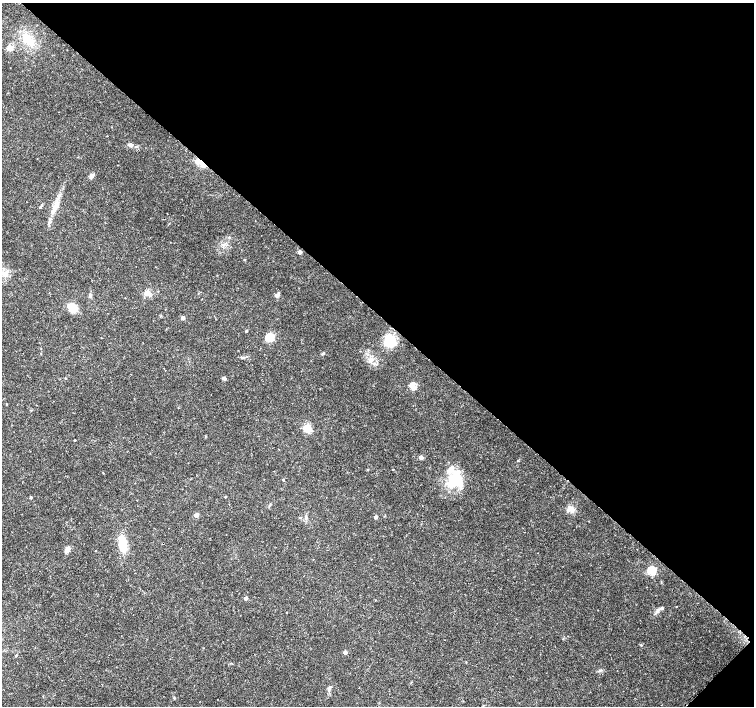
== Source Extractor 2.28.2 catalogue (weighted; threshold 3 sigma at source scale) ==
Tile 8 of 4 x 4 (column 4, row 2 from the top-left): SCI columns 4518-6021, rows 2982-4388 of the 6030 x 6030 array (HDU 1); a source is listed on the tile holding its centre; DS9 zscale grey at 2 x 2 block average (1 PNG px = mean of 2 x 2 image px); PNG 756 x 708 px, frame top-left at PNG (2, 3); no overlay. Shown black and unused: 45% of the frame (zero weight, under 3 of 4 exposures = <1% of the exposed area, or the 3 px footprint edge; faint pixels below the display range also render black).
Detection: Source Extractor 2.28.2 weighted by HDU 2 'WHT'; one run over the whole footprint, this tile lists its part. Background 0.0237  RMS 0.0019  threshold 0.00866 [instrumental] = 3 sigma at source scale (4.5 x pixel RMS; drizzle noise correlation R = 1.50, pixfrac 1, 0.0396/0.0396 arcsec/px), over >= 5 px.
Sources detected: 51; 1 inside a brighter object's white glare — not listed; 3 inside a brighter listed object's ellipse — not listed separately; the other 47 listed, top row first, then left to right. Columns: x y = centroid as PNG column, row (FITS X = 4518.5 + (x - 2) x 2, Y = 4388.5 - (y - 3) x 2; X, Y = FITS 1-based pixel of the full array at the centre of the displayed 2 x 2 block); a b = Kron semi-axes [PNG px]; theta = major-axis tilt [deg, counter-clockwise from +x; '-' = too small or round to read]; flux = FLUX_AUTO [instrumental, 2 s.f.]
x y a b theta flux
27 38 15 11 -55 7.4
9 45 5 4 - 1.1
130 145 5 4 - 1.4
201 162 11 4 -40 6.2
91 176 6 4 40 1.3
59 196 5 3 - 0.83
40 207 4 2 - 0.35
229 237 3 2 - 0.31
300 252 3 3 - 2.4
4 273 7 5 -21 2
146 293 7 5 -25 1.9
90 295 4 3 - 0.61
277 295 5 4 - 1.3
72 308 8 6 -39 9.3
183 318 3 3 - 3
246 331 2 2 - 0.61
270 337 3 3 - 27
101 338 2 2 - 0.16
390 341 14 12 -89 10
323 353 4 3 - 0.46
370 360 7 6 - 2.3
65 378 3 2 - 0.31
224 378 4 3 - 1.1
412 386 3 3 - 17
307 428 10 6 -15 5.1
75 440 2 2 - 0.3
421 457 3 3 - 3.9
393 469 2 2 - 0.54
283 479 2 2 - 0.4
456 481 19 15 11 15
31 497 3 2 - 0.6
226 497 2 2 - 0.42
571 509 13 6 -50 2.6
196 515 3 3 - 5.8
306 517 4 3 - 0.7
375 517 3 3 - 1.6
122 544 16 8 -79 9
67 549 7 5 58 2.4
96 551 2 2 - 0.29
651 571 3 3 - 30
246 598 3 3 - 1.9
676 606 2 2 - 0.2
657 611 7 3 41 1
286 612 2 2 - 0.17
641 645 3 3 - 0.37
345 652 3 2 - 3.6
329 689 7 3 73 1.1
Overlapping masked pixels (flux is a lower limit): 1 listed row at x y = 201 162
Diffuse or blended objects may show on this block-average render without a row.